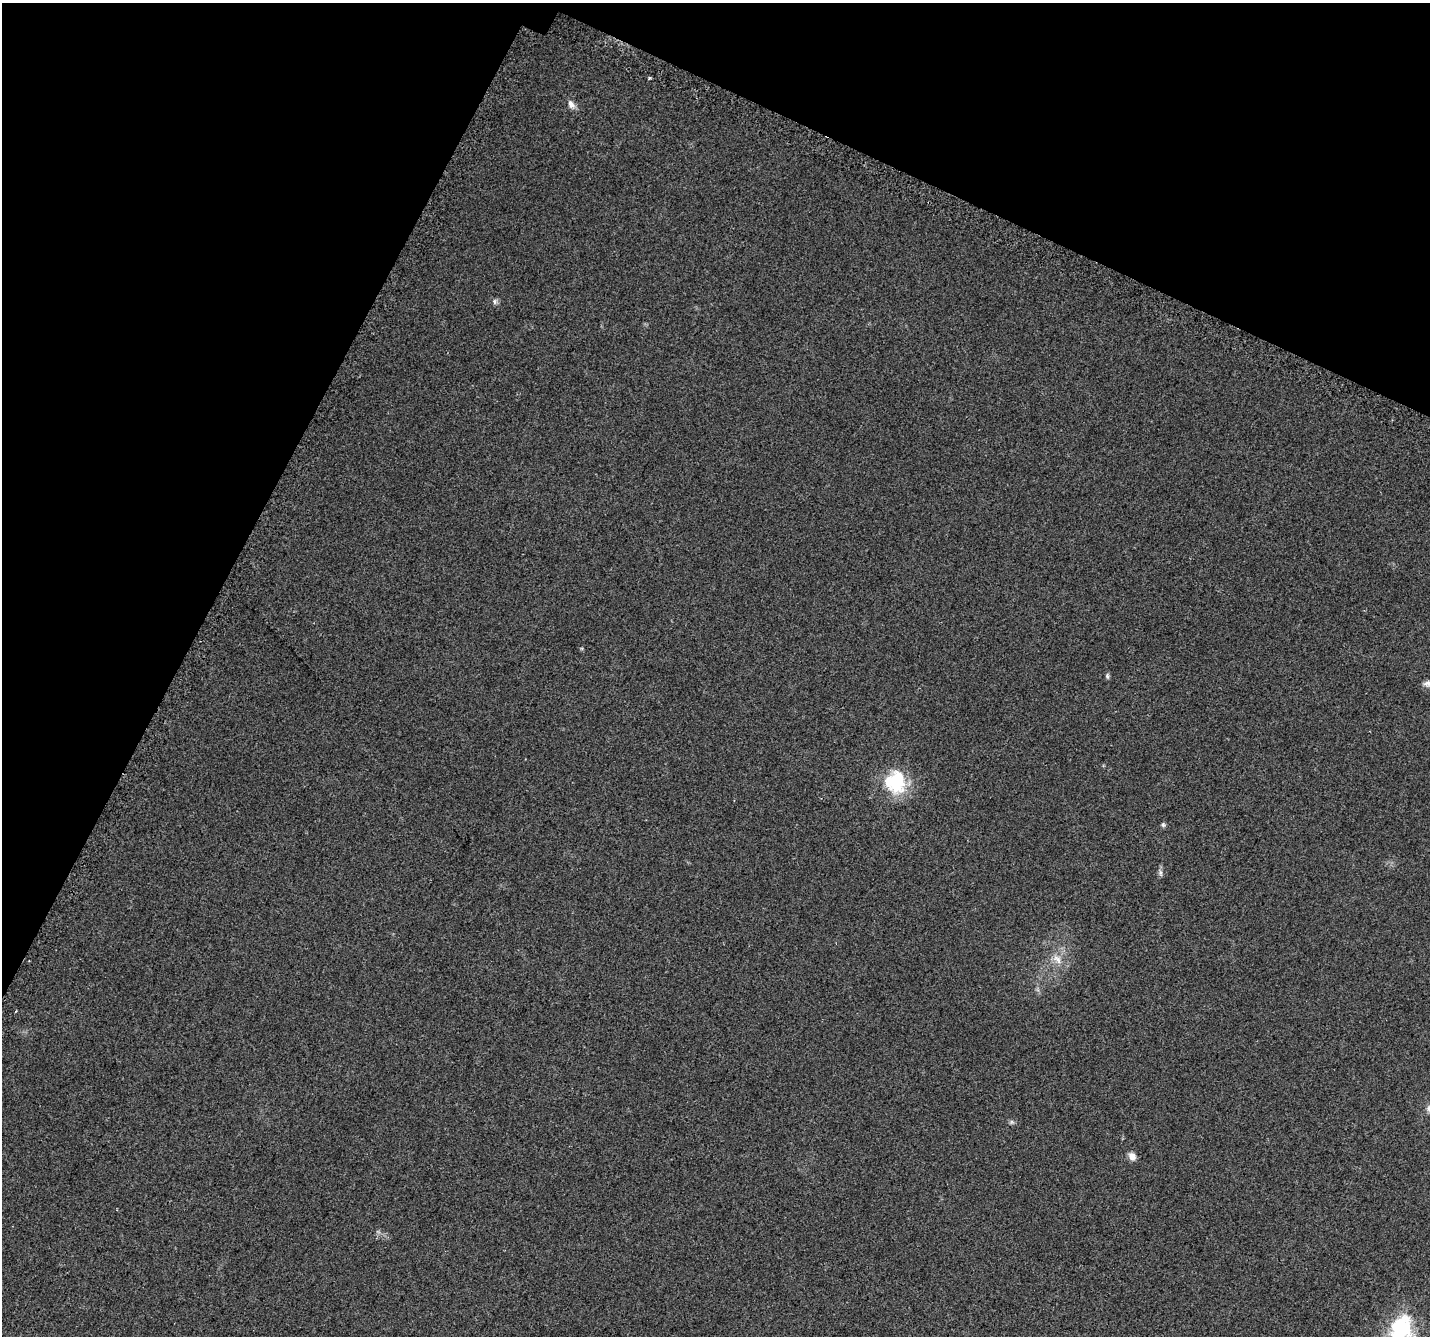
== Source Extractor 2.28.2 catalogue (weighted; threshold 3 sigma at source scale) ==
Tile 2 of 4 x 4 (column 2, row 1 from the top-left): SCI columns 1468-2895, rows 4335-5668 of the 5852 x 5960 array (HDU 1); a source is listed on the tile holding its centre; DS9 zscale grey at full resolution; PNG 1432 x 1338 px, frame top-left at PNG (2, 3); no overlay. Shown black and unused: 24% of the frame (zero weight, under 2 of 3 exposures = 3% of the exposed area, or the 3 px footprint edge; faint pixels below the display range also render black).
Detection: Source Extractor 2.28.2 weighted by HDU 2 'WHT'; one run over the whole footprint, this tile lists its part. Background 0.0996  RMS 0.0087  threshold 0.0393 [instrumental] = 3 sigma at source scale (4.5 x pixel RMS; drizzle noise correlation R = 1.50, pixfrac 1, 0.0396/0.0396 arcsec/px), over >= 5 px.
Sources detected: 14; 1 inside a brighter object's white glare — not listed; the other 13 listed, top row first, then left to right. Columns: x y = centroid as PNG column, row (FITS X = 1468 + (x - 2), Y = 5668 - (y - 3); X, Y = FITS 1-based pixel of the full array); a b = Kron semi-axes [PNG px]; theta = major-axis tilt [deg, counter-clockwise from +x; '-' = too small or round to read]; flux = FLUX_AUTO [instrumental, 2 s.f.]
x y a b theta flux
649 78 3 3 - 1.4
571 104 12 7 -56 4.5
495 301 8 6 76 2
1107 676 8 5 -77 1.6
1429 683 20 8 16 6.1
895 782 26 23 -84 48
1163 825 7 5 -74 1.6
1160 873 10 5 -86 2.4
1057 959 16 9 -46 8.3
1429 1108 9 8 - 3.1
1012 1122 6 6 - 1.6
1132 1156 10 8 -50 5.1
1398 1329 41 22 -83 45
Isophote crosses this tile's border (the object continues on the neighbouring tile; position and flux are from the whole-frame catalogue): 3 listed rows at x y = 1429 683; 1429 1108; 1398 1329